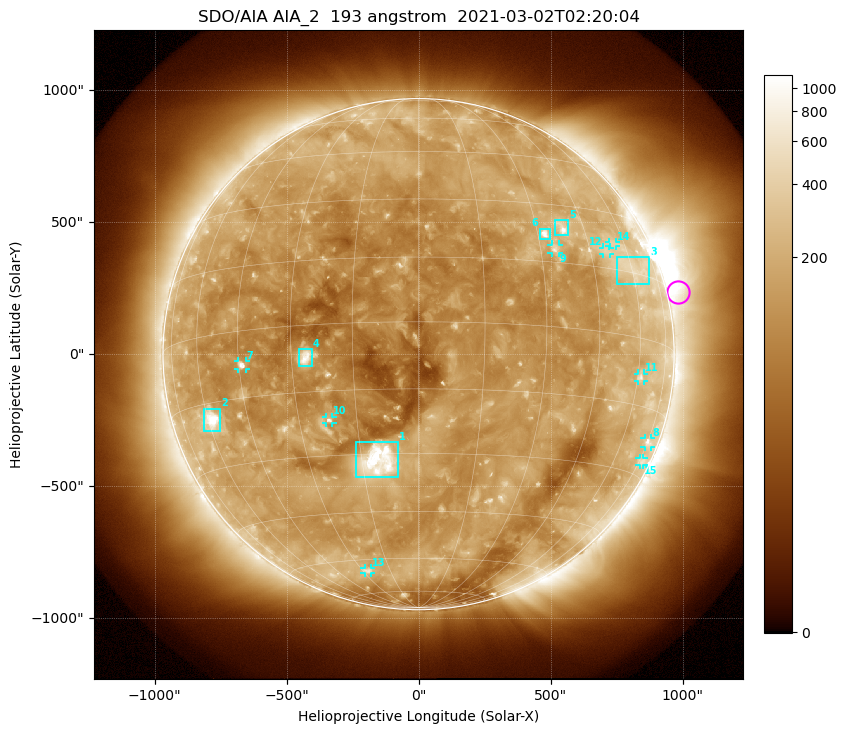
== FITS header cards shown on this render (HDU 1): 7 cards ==
TELESCOP= 'SDO/AIA '           / For AIA: SDO/AIA
INSTRUME= 'AIA_2   '           / For AIA: AIA_ATA1, AIA_ATA2, AIA_ATA3 or AIA_AT
WAVELNTH=                  193 / [angstrom] Wavelength
WAVEUNIT= 'angstrom'           / Wavelength unit: angstrom
DATE-OBS= '2021-03-02T02:20:04.844' / [ISO] Date when observation started; ISO 8
CTYPE1  = 'HPLN-TAN'           / CTYPE1: HPLN
CTYPE2  = 'HPLT-TAN'           / CTYPE2: HPLT

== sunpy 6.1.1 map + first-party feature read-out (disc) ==
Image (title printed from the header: SDO/AIA AIA_2  193 angstrom  2021-03-02T02:20:04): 1024 x 1024 px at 2.4 arcsec/px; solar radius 968 arcsec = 403 px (full disc in frame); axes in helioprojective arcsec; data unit not stated in the header (colour bar unlabelled)
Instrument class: DISC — disc imager (sunpy class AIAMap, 193 A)
Bright regions (active regions / flare kernels): reference = the median radial profile (limb darkening/brightening removed); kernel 9 px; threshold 5 sigma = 224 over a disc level ~125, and >= 1.15x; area >= 12 px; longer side >= 10 px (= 24 arcsec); searched inside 0.97 R_sun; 15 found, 15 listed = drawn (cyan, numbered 1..; 9 of them under ~33 arcsec drawn as corner ticks so the feature stays visible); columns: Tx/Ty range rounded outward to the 5 arcsec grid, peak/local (2 s.f.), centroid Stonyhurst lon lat
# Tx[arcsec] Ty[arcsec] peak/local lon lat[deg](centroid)
1 -240..-80 -465..-330 14 -11 -32
2 -815..-750 -290..-205 9.5 -59 -19
3 750..875 265..370 2.7 +61 +16
4 -455..-400 -45..20 8.9 -26 -7
5 515..570 450..510 5.9 +38 +24
6 455..500 435..475 8.5 +32 +22
7 -685..-655 -55..-25 6.3 -44 -8
8 855..880 -350..-320 3.1 +75 -22
9 505..530 385..415 4.1 +34 +18
10 -350..-325 -260..-235 5 -22 -22
11 830..855 -100..-75 3.1 +61 -9
12 695..725 380..405 2.6 +51 +19
13 -205..-180 -830..-810 2.9 -27 -64
14 720..750 410..425 2.4 +54 +21
15 835..855 -420..-390 2.3 +77 -27
Off-limb structures (1.02-1.3 R_sun): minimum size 162 px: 7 found; the strongest spans PA ~230..320 deg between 1.02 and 1.3 R_sun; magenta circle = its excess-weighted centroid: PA ~285 deg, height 1.04 R_sun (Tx ~985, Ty ~235 arcsec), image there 2.8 x the reference